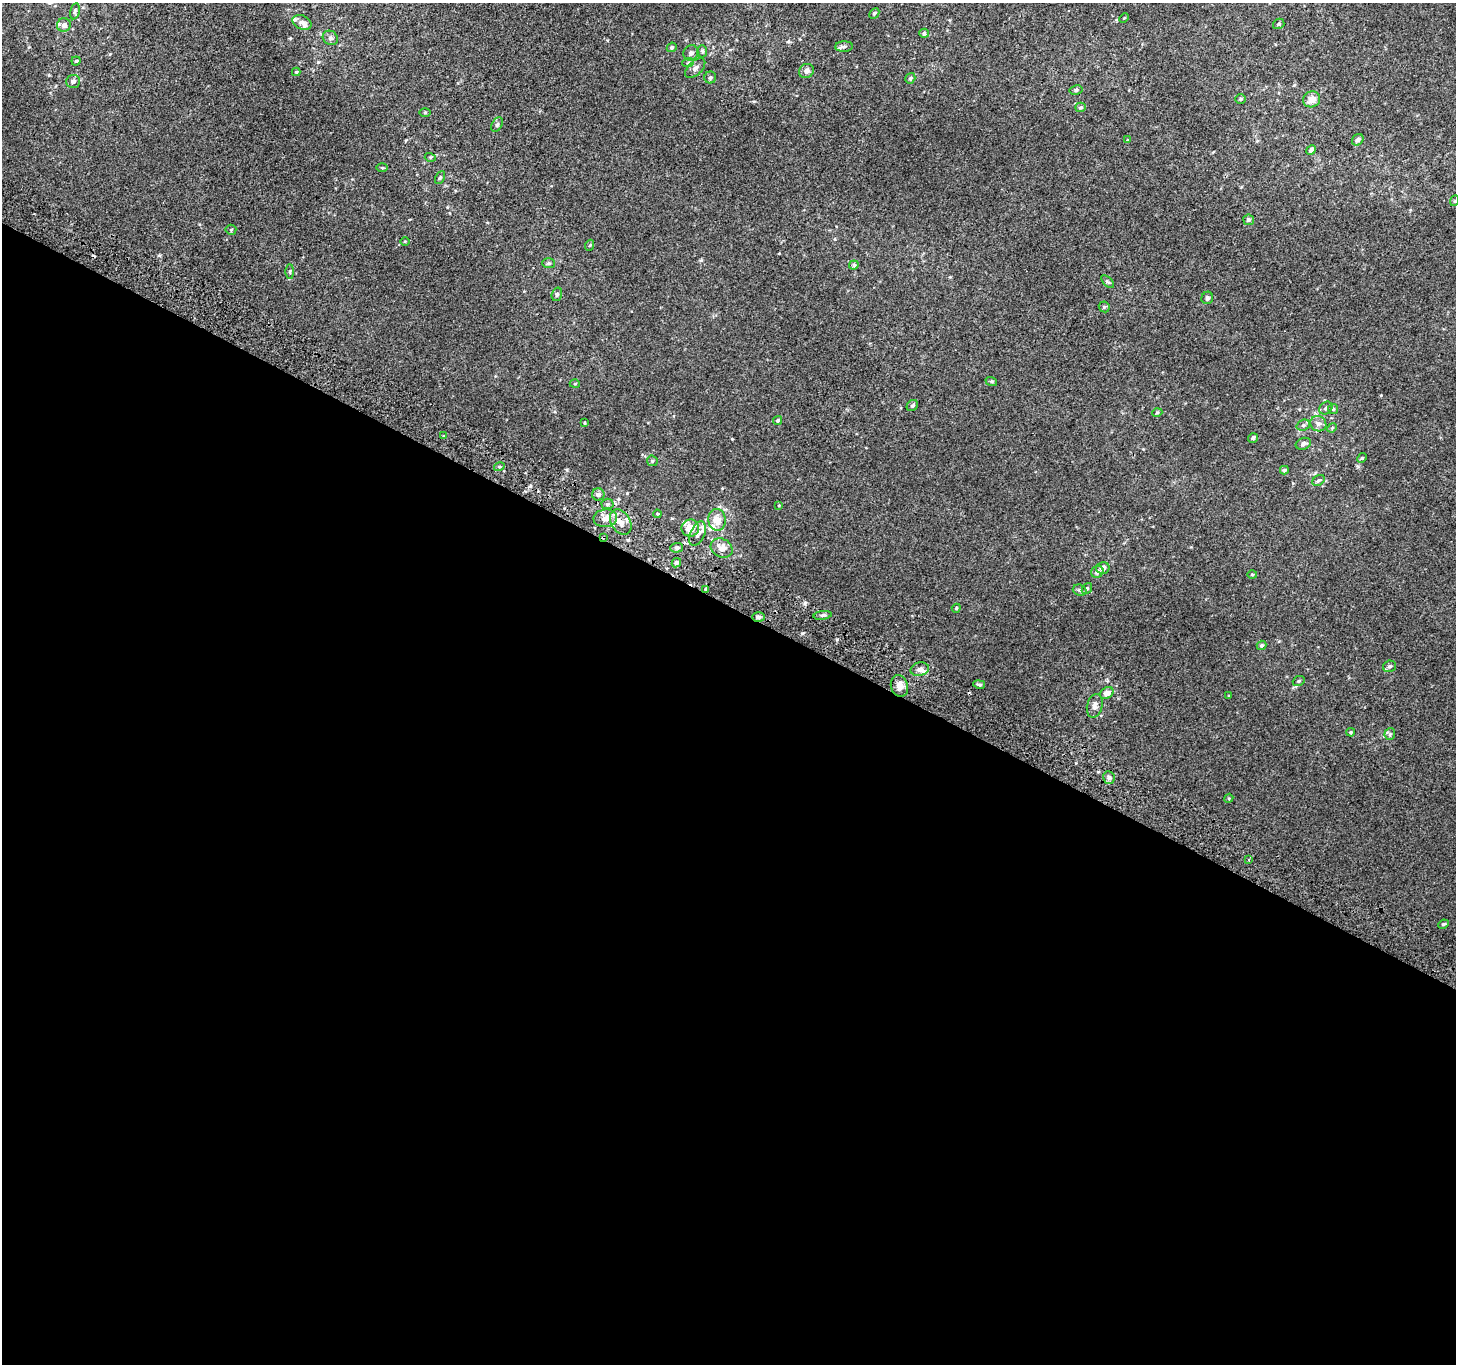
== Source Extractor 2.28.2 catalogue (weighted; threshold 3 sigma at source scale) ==
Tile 14 of 4 x 4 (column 2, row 4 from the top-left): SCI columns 1484-2937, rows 300-1661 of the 5868 x 5981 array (HDU 1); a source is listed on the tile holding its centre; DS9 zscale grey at full resolution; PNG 1458 x 1366 px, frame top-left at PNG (2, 3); each listed source drawn as its Kron ellipse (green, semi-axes under 4 px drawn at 4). Shown black and unused: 56% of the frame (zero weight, under 2 of 3 exposures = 2% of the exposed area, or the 3 px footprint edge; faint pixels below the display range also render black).
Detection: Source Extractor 2.28.2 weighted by HDU 2 'WHT'; one run over the whole footprint, this tile lists its part. Background 0.00199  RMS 0.0054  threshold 0.0244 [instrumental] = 3 sigma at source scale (4.5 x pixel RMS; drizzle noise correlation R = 1.50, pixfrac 1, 0.0396/0.0396 arcsec/px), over >= 5 px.
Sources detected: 111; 2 cosmic-ray / hot-pixel residue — neither listed nor drawn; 9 inside a brighter listed object's ellipse — not listed separately; the other 100 listed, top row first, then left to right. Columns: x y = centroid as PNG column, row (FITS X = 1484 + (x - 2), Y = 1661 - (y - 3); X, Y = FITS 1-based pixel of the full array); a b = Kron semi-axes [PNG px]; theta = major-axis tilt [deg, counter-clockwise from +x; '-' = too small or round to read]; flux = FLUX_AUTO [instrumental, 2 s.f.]
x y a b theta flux
75 11 8 4 76 0.97
874 13 6 4 45 0.92
1124 18 5 3 - 0.42
302 22 10 7 -24 2.1
1279 24 6 5 - 0.87
64 25 7 6 - 1.9
924 33 5 4 - 1.1
330 38 8 6 -35 1.5
844 46 9 5 1 1.2
672 47 5 4 - 0.96
702 51 6 5 - 0.84
691 53 8 7 - 1.9
76 61 4 4 - 0.66
688 63 6 3 19 0.73
695 68 12 7 45 2.3
806 71 8 6 35 2.1
296 72 4 4 - 0.63
710 77 6 6 - 1.2
910 78 5 4 - 0.97
73 81 7 6 - 1.5
1076 90 6 4 11 0.96
1240 99 5 4 - 0.69
1312 99 9 8 - 4.3
1080 107 5 4 - 0.75
425 113 5 3 - 0.55
497 125 8 5 62 1.1
1127 140 3 2 - 0.42
1358 140 6 5 - 1.4
1311 150 5 4 - 1.7
430 157 5 3 - 0.56
382 168 5 3 - 0.53
440 177 7 4 62 0.77
1454 201 5 3 - 0.53
1249 220 5 5 - 1.1
231 230 5 5 - 0.67
405 241 5 3 - 0.46
590 245 5 3 - 0.5
549 263 6 5 - 0.88
854 265 4 4 - 0.79
290 272 7 3 -90 0.73
1108 282 8 4 -43 0.8
557 294 7 5 74 0.93
1207 298 6 5 - 1
1104 307 6 5 - 0.72
991 381 6 4 -18 0.71
575 384 5 3 - 0.47
912 406 6 5 - 1.1
1326 408 7 5 39 1.7
1333 409 5 5 - 0.77
1157 413 5 3 - 0.52
778 420 5 4 - 0.81
584 423 4 2 - 0.36
1318 424 8 7 - 2.2
1303 425 7 5 20 1.1
1332 428 5 4 - 0.59
444 436 3 2 - 0.72
1253 438 5 4 - 1.3
1303 444 8 5 21 1.3
1362 458 5 4 - 0.63
652 461 5 5 - 0.7
499 467 5 3 - 0.59
1284 470 4 4 - 0.93
1318 480 7 4 36 0.93
598 495 6 6 - 1.4
607 504 6 5 - 0.99
779 505 4 3 - 0.39
657 514 4 4 - 0.5
605 518 12 9 5 4.2
717 520 11 9 -87 6.4
621 522 14 9 -59 4.6
690 528 9 8 - 7.8
697 534 13 7 66 2.5
603 537 4 2 - 0.68
677 548 6 4 3 1
722 548 11 9 -27 4.4
676 563 5 4 - 1.2
1103 568 7 5 15 2.4
1097 572 6 6 - 2.2
1252 574 5 3 - 0.55
706 589 3 3 - 2
1087 589 6 4 53 0.68
1080 590 7 5 -19 0.99
956 608 4 4 - 0.51
823 615 9 3 8 0.94
758 617 6 4 -2 1.2
1262 645 5 4 - 0.97
1389 666 6 5 - 1.2
920 669 9 6 14 2.2
1299 681 6 5 - 0.83
979 684 6 3 -10 0.94
899 686 11 8 -74 4.1
1107 693 7 5 30 3.3
1229 696 3 2 - 0.43
1095 706 12 7 76 2.6
1351 732 4 3 - 0.63
1390 734 6 5 - 0.93
1109 778 6 5 - 1.2
1229 798 5 3 - 0.53
1249 860 4 2 - 0.47
1443 924 5 4 - 0.74
Overlapping masked pixels (flux is a lower limit): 4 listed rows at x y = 621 522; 603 537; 706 589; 758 617
Unlisted compact peaks at least as high as the median listed source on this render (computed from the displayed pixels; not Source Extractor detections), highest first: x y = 802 633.